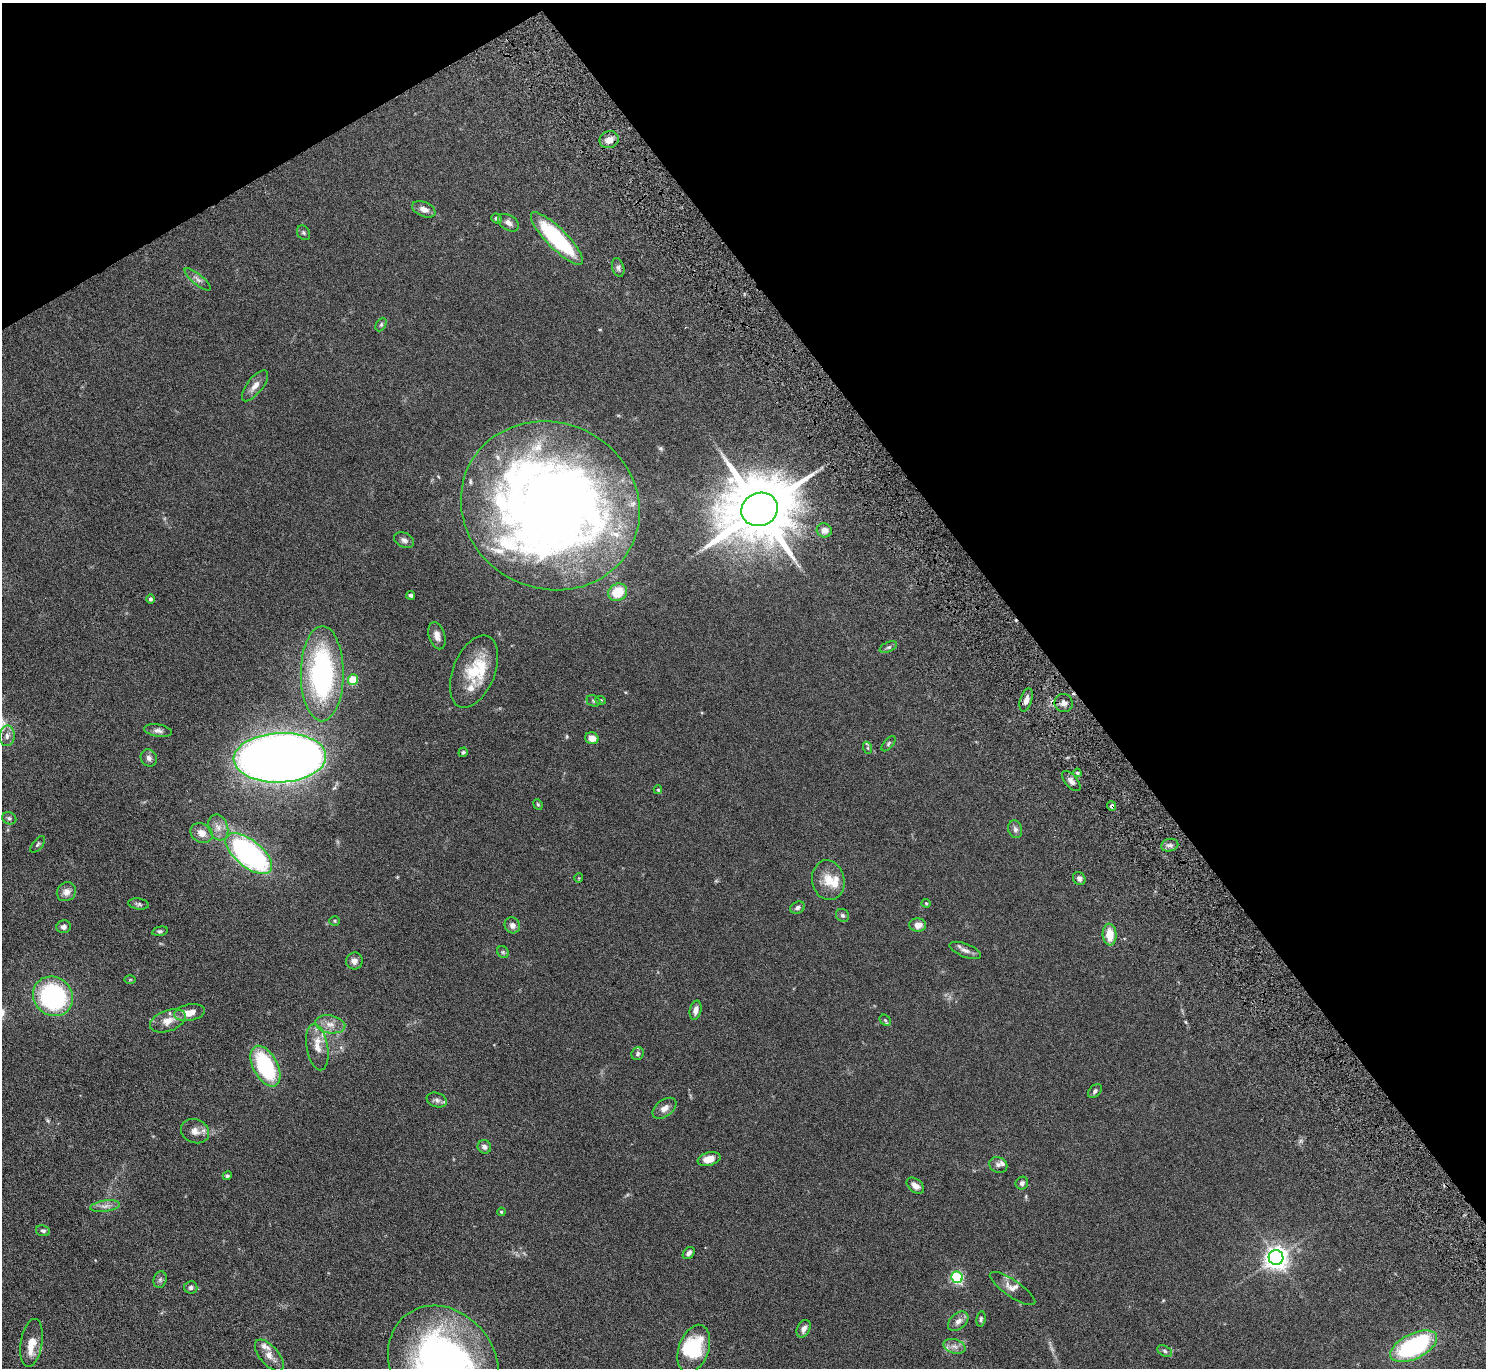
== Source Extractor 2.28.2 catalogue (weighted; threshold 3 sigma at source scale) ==
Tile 3 of 4 x 4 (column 3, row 1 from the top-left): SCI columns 3020-4503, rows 4290-5655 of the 6037 x 5985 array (HDU 1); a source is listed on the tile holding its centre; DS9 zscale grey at full resolution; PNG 1488 x 1370 px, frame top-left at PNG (2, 3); each listed source drawn as its Kron ellipse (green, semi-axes under 4 px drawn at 4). Shown black and unused: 33% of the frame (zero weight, under 4 of 8 exposures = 3% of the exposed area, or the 3 px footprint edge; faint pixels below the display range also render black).
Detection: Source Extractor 2.28.2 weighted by HDU 2 'WHT'; one run over the whole footprint, this tile lists its part. Background 0.0883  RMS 0.0051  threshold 0.021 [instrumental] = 3 sigma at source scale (4.09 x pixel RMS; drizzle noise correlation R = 1.36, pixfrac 0.8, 0.05/0.05 arcsec/px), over >= 5 px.
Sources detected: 119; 2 inside a brighter object's white glare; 1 cosmic-ray / hot-pixel residue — neither listed nor drawn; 14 inside a brighter listed object's ellipse — not listed separately; the other 102 listed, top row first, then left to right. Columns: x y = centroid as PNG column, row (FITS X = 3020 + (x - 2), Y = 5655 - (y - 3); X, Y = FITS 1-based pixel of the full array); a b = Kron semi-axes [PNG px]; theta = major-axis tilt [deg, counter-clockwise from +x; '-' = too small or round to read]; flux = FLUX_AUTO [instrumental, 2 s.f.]
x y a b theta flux
609 140 10 8 21 3.6
424 209 12 7 -22 3
497 218 5 5 - 0.95
508 223 11 7 -33 2.3
303 233 8 6 -53 0.8
557 238 35 10 -45 47
618 268 9 6 -73 1.3
198 279 16 5 -39 1.9
381 324 7 5 63 0.8
255 386 18 7 52 3.5
550 506 91 83 -25 490
760 509 18 16 23 4600
824 530 8 7 - 2.8
404 540 10 7 -25 1.6
618 592 10 8 29 9.8
411 595 4 3 - 0.82
150 599 5 4 - 0.88
437 636 14 8 -73 3
888 647 9 5 24 1.1
474 671 38 21 68 18
322 674 47 21 90 82
353 680 5 5 - 14
601 700 5 4 - 0.54
1026 700 12 6 72 3.1
593 701 7 5 -22 0.83
1064 703 9 9 - 2.3
158 731 14 6 -10 1.8
7 736 10 7 85 2.1
592 738 7 5 -17 4.1
888 744 9 5 50 0.87
868 748 6 4 -71 0.64
463 752 5 4 - 0.65
149 758 9 8 - 1.8
280 758 46 25 3 860
1077 773 4 4 - 0.89
1071 781 12 6 -49 2.1
658 790 4 4 - 0.57
538 804 5 4 - 0.55
1112 806 5 4 - 1.2
9 818 7 6 - 0.94
218 827 13 9 -70 3.7
1015 829 9 7 -73 1.5
202 833 11 9 -31 4.1
38 844 10 5 50 0.97
1170 845 9 6 13 1.6
249 854 28 13 -39 120
579 878 4 3 - 0.32
1079 879 7 6 - 1.5
828 880 20 16 -79 8.3
66 892 10 9 - 3
926 903 4 4 - 0.48
139 904 10 5 -9 1.1
797 908 8 6 24 1.3
843 915 7 6 - 1.1
335 921 5 4 - 0.51
512 925 8 7 - 2.2
918 925 8 6 -1 3.6
64 927 7 6 - 1.8
160 931 8 4 12 0.75
1110 935 11 7 -86 7.5
965 950 17 6 -21 2.2
503 952 6 5 - 0.73
354 961 8 8 - 2.4
130 979 6 4 1 0.42
53 996 21 19 -41 59
696 1010 9 5 78 2.2
189 1012 15 8 10 5.3
885 1020 6 5 - 0.7
168 1021 18 10 20 5.4
330 1024 15 9 -10 4.1
317 1047 23 10 -80 6.1
638 1054 6 6 - 1
265 1066 22 12 -62 42
1095 1091 8 5 47 1.1
437 1100 10 7 -19 1.6
664 1108 13 8 37 3
195 1131 14 11 -22 3.5
484 1147 7 6 - 1.7
709 1159 11 6 13 5.2
998 1165 9 7 -23 1.5
227 1176 5 4 - 0.73
1022 1183 6 6 - 1.3
915 1186 10 6 -39 2.6
105 1206 15 5 8 2.4
501 1212 4 3 - 0.51
43 1231 7 5 -10 1
689 1253 7 5 46 1.5
1276 1258 7 7 - 340
957 1277 6 5 - 55
160 1280 8 6 75 1.2
191 1287 6 6 - 1.5
1012 1289 27 8 -34 3.1
981 1319 8 4 82 0.83
958 1321 12 7 42 2.5
804 1329 9 6 62 2.2
32 1343 24 11 81 6.7
954 1346 11 7 -17 2.4
1414 1346 25 12 26 62
694 1349 25 15 70 20
1165 1351 8 5 -29 1.1
269 1355 19 9 -50 4
443 1365 62 52 -56 240
Overlapping masked pixels (flux is a lower limit): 2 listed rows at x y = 550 506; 1112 806
Isophote crosses this tile's border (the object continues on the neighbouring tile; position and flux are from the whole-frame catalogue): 1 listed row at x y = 443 1365